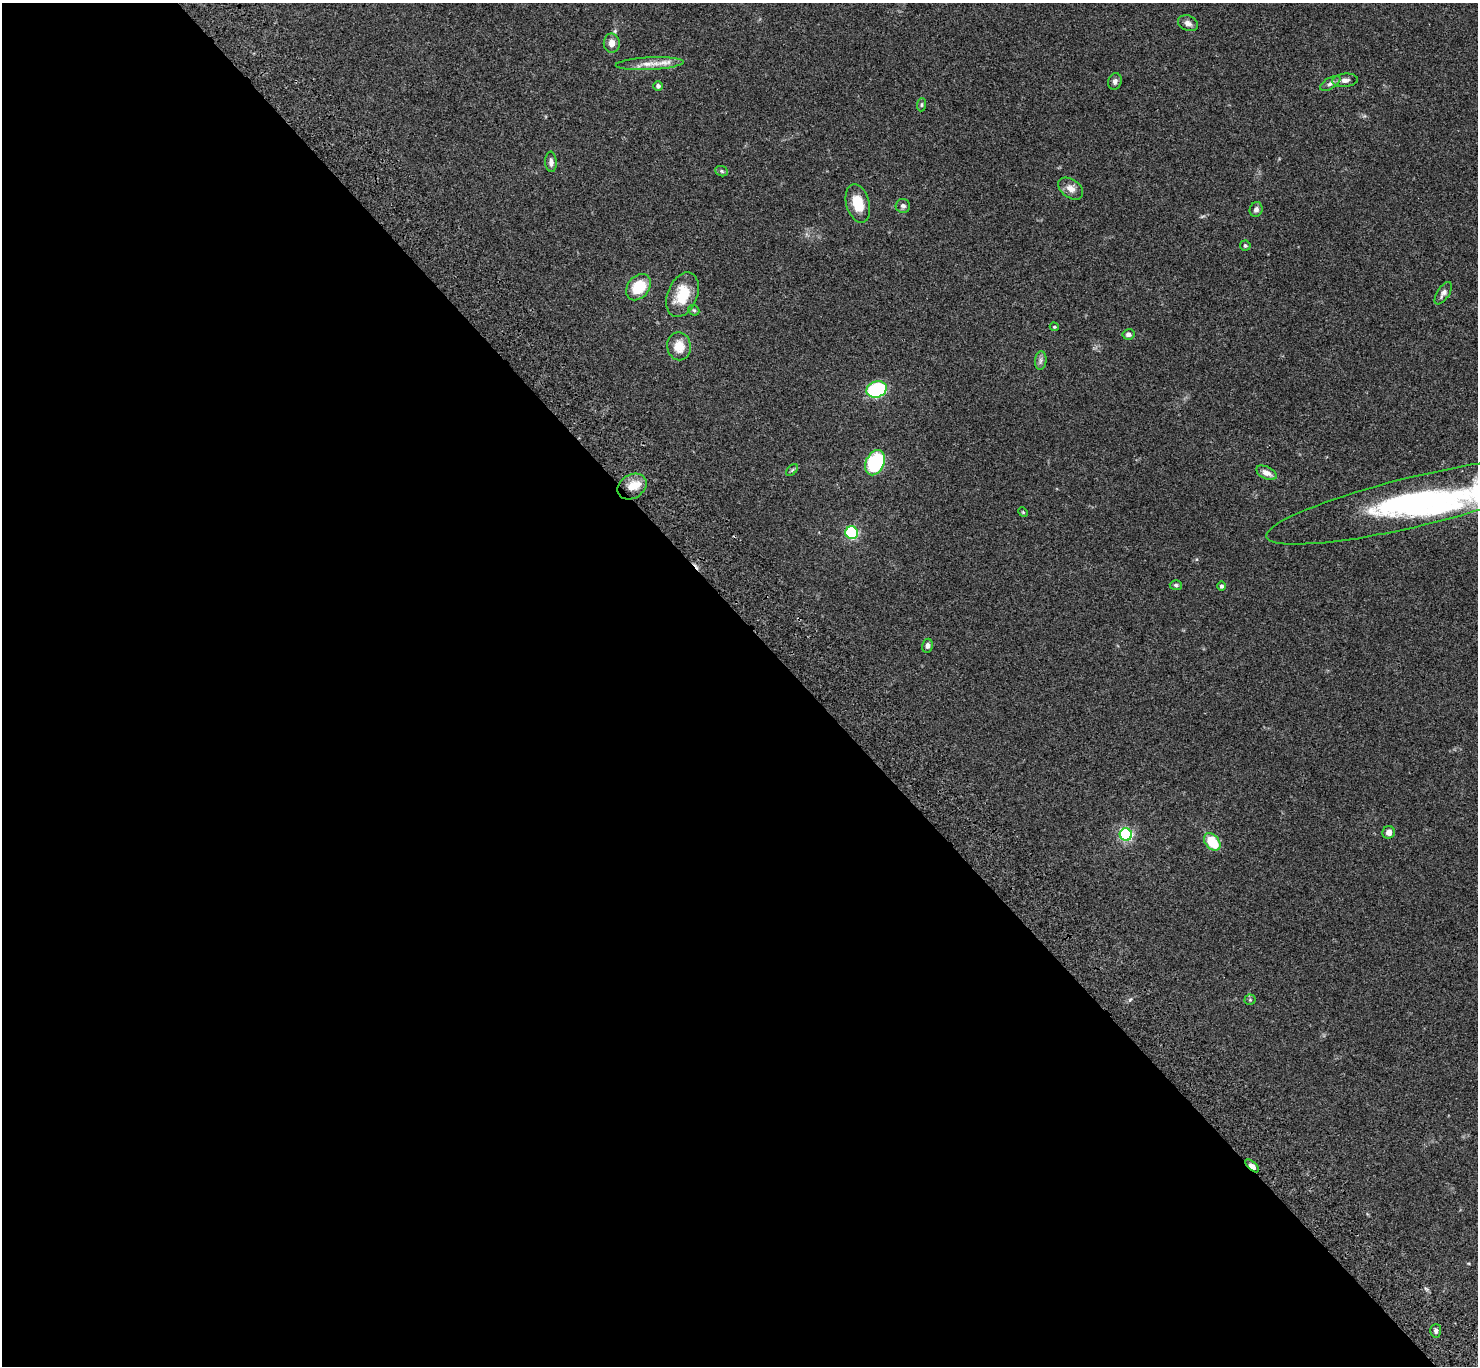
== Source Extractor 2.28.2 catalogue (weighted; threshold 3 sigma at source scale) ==
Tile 9 of 4 x 4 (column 1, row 3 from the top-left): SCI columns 103-1578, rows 1747-3110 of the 6106 x 6082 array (HDU 1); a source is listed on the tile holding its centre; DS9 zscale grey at full resolution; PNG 1480 x 1368 px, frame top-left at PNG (2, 3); each listed source drawn as its Kron ellipse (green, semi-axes under 4 px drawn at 4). Shown black and unused: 54% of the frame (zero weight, under 3 of 4 exposures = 6% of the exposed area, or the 3 px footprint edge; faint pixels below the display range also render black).
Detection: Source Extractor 2.28.2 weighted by HDU 2 'WHT'; one run over the whole footprint, this tile lists its part. Background 0.0592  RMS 0.0053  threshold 0.0239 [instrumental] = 3 sigma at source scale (4.5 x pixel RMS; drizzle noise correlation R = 1.50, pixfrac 1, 0.05/0.05 arcsec/px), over >= 5 px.
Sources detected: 43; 2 inside a brighter object's white glare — neither listed nor drawn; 1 inside a brighter listed object's ellipse — not listed separately; the other 40 listed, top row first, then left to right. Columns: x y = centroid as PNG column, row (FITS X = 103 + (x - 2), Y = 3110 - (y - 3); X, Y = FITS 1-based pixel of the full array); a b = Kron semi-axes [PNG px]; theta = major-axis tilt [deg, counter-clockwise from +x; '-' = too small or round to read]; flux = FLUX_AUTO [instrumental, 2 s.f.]
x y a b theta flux
1188 23 10 7 -21 2.2
612 43 9 8 - 3.9
650 64 34 6 3 6.4
1345 80 13 6 6 2.4
1115 81 8 6 73 1.7
1330 83 11 5 31 1.6
658 86 5 4 - 1.4
921 105 7 4 84 0.74
551 162 10 5 -86 2.2
722 171 6 5 - 0.85
1071 189 14 9 -36 3.9
858 203 19 11 -75 11
903 206 7 7 - 1.7
1256 209 7 6 - 1.8
1245 246 5 5 - 0.84
638 287 14 11 51 16
1443 293 13 6 57 1.9
683 295 23 15 68 15
694 310 6 4 -42 0.77
1054 327 4 3 - 0.54
1128 334 6 5 - 1.7
679 346 14 12 -81 7.7
1041 360 9 6 84 1.7
877 389 10 8 20 45
875 463 13 9 64 50
792 470 7 4 45 0.7
1266 473 11 6 -26 3.4
632 486 15 11 33 7.5
1419 501 157 25 13 130
1023 512 5 4 - 0.49
852 533 6 6 - 48
1176 585 6 5 - 0.95
1222 586 5 4 - 1.1
927 646 7 5 79 1.8
1389 832 6 6 - 2.6
1126 835 6 6 - 65
1212 842 10 7 -49 16
1250 1000 5 5 - 0.7
1252 1166 8 4 -45 2.6
1436 1331 7 5 87 1.3
Overlapping masked pixels (flux is a lower limit): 1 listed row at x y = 1252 1166
Isophote crosses this tile's border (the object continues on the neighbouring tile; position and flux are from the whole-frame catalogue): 1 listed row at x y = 1419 501